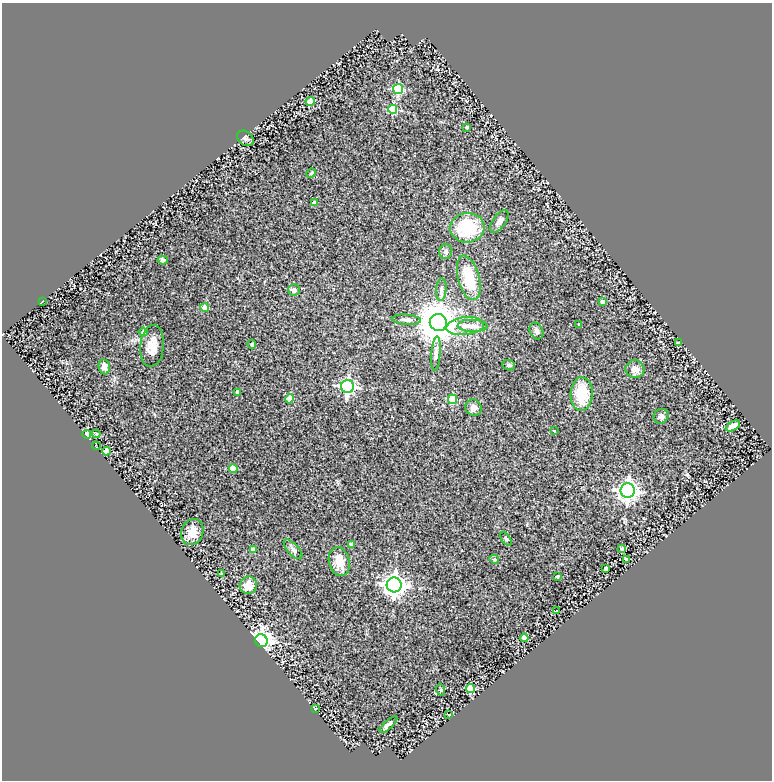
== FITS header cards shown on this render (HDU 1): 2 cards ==
NAXIS1  =                  770
NAXIS2  =                  778

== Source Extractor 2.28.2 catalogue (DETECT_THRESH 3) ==
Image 770 x 778 px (HDU 1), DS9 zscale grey, 1 PNG px = 1 image px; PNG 774 x 782 px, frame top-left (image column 1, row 778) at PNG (2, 3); each listed source drawn as its Kron ellipse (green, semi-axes under 4 px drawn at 4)
Background 0.274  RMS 0.031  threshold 0.0944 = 3 sigma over >= 5 px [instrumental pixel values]
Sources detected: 68; all 68 listed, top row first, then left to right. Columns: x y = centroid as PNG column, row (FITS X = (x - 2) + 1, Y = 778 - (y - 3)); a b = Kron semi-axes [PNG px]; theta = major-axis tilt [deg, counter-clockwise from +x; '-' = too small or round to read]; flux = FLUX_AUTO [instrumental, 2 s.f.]
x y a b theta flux
398 89 5 5 - 180
310 101 4 4 - 64
393 109 4 4 - 97
467 127 3 3 - 5.7
245 138 9 7 -38 5.5
311 173 5 4 - 2.4
315 203 4 4 - 14
499 221 13 6 55 8.6
467 228 17 14 4 100
446 252 7 6 - 6.1
163 260 5 4 - 4.2
469 278 23 10 -75 80
441 289 11 5 85 6.8
294 290 6 6 - 6.3
42 302 3 2 - 1.4
603 302 4 4 - 22
205 308 4 4 - 32
406 320 14 5 -4 8
438 323 8 8 - 7000
579 324 3 3 - 1.9
465 326 19 9 6 23
472 326 15 6 -1 11
536 331 9 6 -66 5.6
143 332 4 4 - 7.2
678 342 4 2 - 1.9
252 344 5 4 - 4.3
152 346 21 11 85 27
436 354 17 4 86 8.1
509 365 6 5 - 3.1
104 367 8 5 -79 10
635 369 9 8 - 14
347 386 6 6 - 470
237 392 4 4 - 11
582 394 17 11 88 64
289 399 5 4 - 37
452 399 5 4 - 70
473 408 8 8 - 10
661 416 7 7 - 5.9
733 426 8 4 29 17
554 431 3 2 - 1.5
87 434 4 4 - 51
96 434 4 4 - 2.4
96 446 4 2 - 1.4
106 451 4 4 - 24
233 469 4 4 - 34
628 491 7 7 - 1000
192 532 13 11 68 24
506 539 7 4 -55 2.7
351 544 4 3 - 7
293 549 12 5 -48 7.2
622 549 3 3 - 5.9
253 550 4 4 - 15
494 559 5 4 - 3.4
626 559 3 3 - 6
339 562 15 10 -74 29
606 569 4 4 - 15
222 574 4 3 - 2.8
557 576 3 3 - 3.5
248 585 9 8 - 23
394 585 7 7 - 1500
557 611 2 2 - 1.6
524 638 4 4 - 34
261 641 6 6 - 1200
470 688 4 4 - 84
441 690 6 3 -72 2.4
315 709 3 2 - 1.5
449 714 3 2 - 1.9
388 725 11 4 44 7.7